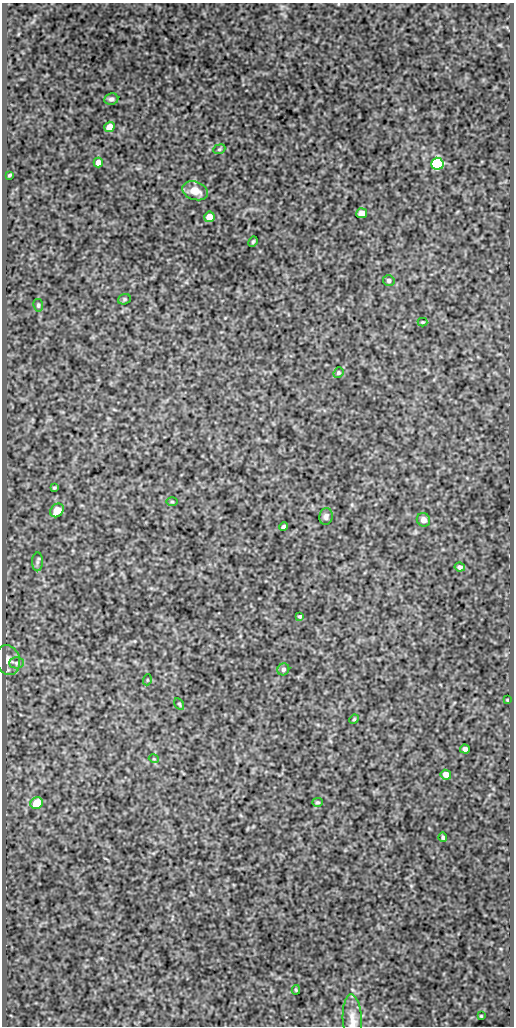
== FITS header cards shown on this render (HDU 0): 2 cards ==
NAXIS1  =                  512
NAXIS2  =                 1024

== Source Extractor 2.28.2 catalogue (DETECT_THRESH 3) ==
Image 512 x 1024 px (HDU 0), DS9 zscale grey, 1 PNG px = 1 image px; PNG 516 x 1028 px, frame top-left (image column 1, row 1024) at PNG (2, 3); each listed source drawn as its Kron ellipse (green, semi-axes under 4 px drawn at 4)
Background 520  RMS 1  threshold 3.04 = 3 sigma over >= 5 px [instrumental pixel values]
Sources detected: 40; all 40 listed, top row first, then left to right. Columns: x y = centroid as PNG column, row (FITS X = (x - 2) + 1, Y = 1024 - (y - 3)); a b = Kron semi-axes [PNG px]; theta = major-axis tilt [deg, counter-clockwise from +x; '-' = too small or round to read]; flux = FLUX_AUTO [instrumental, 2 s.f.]
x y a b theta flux
111 99 7 6 - 170
109 127 5 5 - 800
219 149 6 4 22 100
98 163 5 4 - 440
437 164 6 6 - 12000
9 175 4 2 - 76
195 191 13 9 -19 840
362 213 5 5 - 600
209 217 5 5 - 660
253 242 5 3 - 100
389 280 6 5 - 170
124 299 6 5 - 110
38 305 6 5 - 120
423 322 5 4 - 75
338 373 5 4 - 99
54 488 4 3 - 83
172 502 6 4 -1 76
57 510 7 6 - 1100
326 516 8 6 80 260
423 520 7 6 - 320
284 527 4 3 - 170
37 562 9 5 88 190
460 567 5 4 - 190
300 616 3 3 - 93
8 660 15 12 -72 580
16 663 7 5 1 170
283 669 6 5 - 160
147 680 5 3 - 65
507 700 4 3 - 54
179 704 6 4 -60 93
354 719 5 4 - 82
465 749 5 4 - 240
154 759 5 3 - 53
446 775 5 5 - 520
317 802 5 4 - 95
37 803 6 5 - 1600
443 837 5 3 - 110
296 990 5 4 - 79
481 1016 3 2 - 57
352 1020 26 9 -87 760
At the frame edge (FLAGS 8, measured only in part): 1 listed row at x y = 352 1020